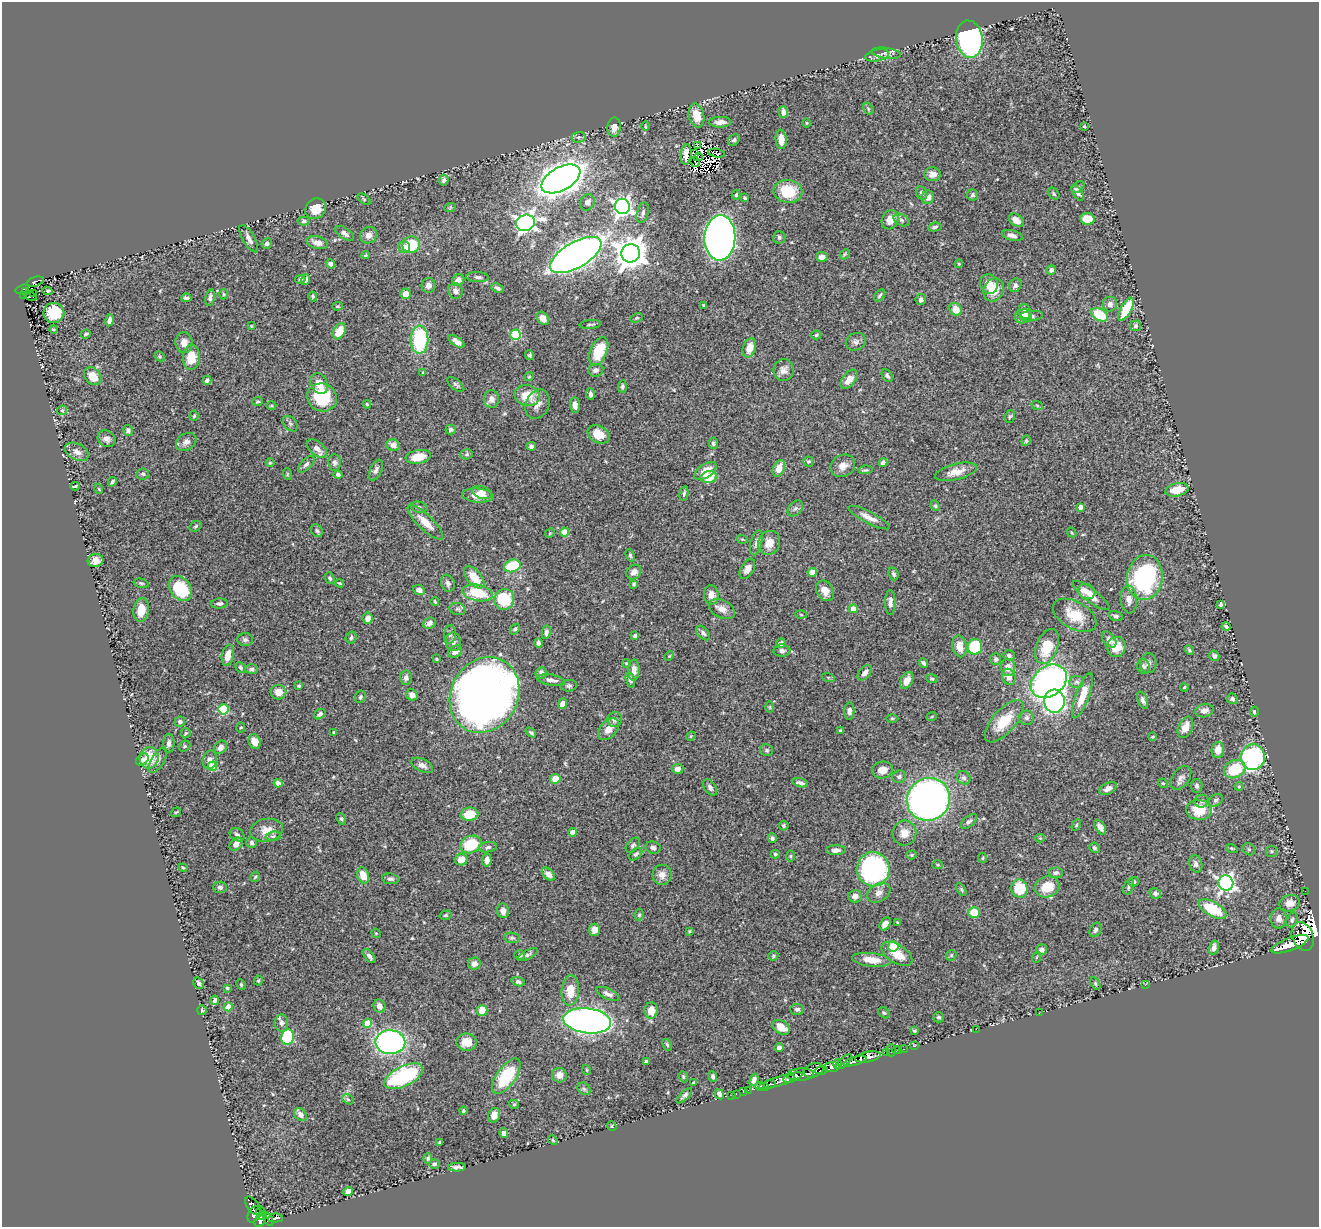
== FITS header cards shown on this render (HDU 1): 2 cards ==
NAXIS1  =                 1317
NAXIS2  =                 1225

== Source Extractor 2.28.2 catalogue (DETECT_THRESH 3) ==
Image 1317 x 1225 px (HDU 1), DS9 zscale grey, 1 PNG px = 1 image px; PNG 1321 x 1229 px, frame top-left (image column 1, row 1225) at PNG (2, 2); each listed source drawn as its Kron ellipse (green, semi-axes under 4 px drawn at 4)
Background 1.02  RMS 0.017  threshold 0.0519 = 3 sigma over >= 5 px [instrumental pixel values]
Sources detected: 520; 5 with non-positive FLUX_AUTO (blend fragments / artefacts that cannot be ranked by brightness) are neither listed nor drawn; of the other 515, the 500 brightest by FLUX_AUTO listed and drawn (15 fainter detections omitted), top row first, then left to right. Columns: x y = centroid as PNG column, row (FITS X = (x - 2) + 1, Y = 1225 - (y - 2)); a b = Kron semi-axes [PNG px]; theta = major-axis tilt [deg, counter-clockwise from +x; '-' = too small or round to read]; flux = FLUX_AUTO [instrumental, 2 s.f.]
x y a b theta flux
969 39 19 13 -82 310
886 53 15 5 -8 4.5
877 55 12 6 11 4.7
868 109 6 4 -61 2
783 112 6 4 -89 4.8
696 115 12 7 -76 15
720 122 11 5 1 7.4
806 123 5 3 - 0.99
645 126 4 3 - 1.1
1084 126 3 3 - 1
614 127 9 6 85 8.6
579 137 7 5 3 2.7
781 139 10 5 -85 11
734 140 6 5 - 2.3
697 145 3 3 - 430
695 153 2 2 - 2.3
716 153 9 2 -9 2.9
686 154 10 5 84 1.9
698 157 4 2 - 2.1
695 162 5 2 - 1.8
932 174 8 7 - 8.1
561 179 21 11 29 1500
444 180 5 5 - 3.5
1078 187 7 5 37 2.5
788 191 14 11 -8 37
922 193 7 5 -65 3.3
1078 193 9 4 -58 4.2
1054 194 6 5 - 2.1
736 195 5 3 - 1.8
973 195 5 5 - 2.6
928 197 7 6 - 7.8
745 198 4 3 - 2.1
364 199 7 4 -37 1.5
587 202 8 7 - 5.6
622 207 8 7 - 440
450 208 6 4 20 1.2
316 209 11 9 48 19
643 213 10 5 74 4.1
1087 219 7 6 - 19
890 220 10 8 65 12
901 220 8 5 -28 2.8
1016 220 8 5 -39 9.5
304 221 6 4 2 2.2
526 223 9 8 - 480
935 227 7 4 9 2.5
345 233 11 5 -34 4.4
369 235 9 8 - 6.4
1012 235 11 5 -13 5.3
779 237 6 6 - 2.7
720 238 23 15 88 880
249 239 15 6 -60 6.4
267 243 5 5 - 3.1
317 243 11 6 -14 7
411 245 9 8 - 38
404 247 6 5 - 5.1
631 253 9 9 - 1900
845 254 6 4 46 1.4
366 255 4 3 - 1.3
576 255 29 13 30 960
822 257 6 5 - 6
330 264 5 4 - 3.8
959 264 4 4 - 1.4
1051 270 5 4 - 5.1
478 277 11 5 -3 3
300 279 5 4 - 1.8
305 280 5 4 - 3.9
458 280 6 5 - 5.6
35 282 9 4 19 130
989 284 10 9 - 11
428 285 7 7 - 6.1
1015 285 7 6 - 3.2
498 288 6 4 -23 2.7
22 289 7 3 17 120
994 290 12 10 62 19
25 291 3 3 - 21
48 291 5 4 - 1.8
456 291 8 7 - 4.5
34 293 2 2 - 5.4
223 294 5 3 - 1.1
406 294 5 5 - 11
23 295 2 2 - 8.2
880 295 7 4 51 2.4
30 296 7 3 -29 11
313 296 5 4 - 1.5
186 298 5 3 - 2.4
210 298 8 5 80 3.6
921 300 5 5 - 4.4
1110 304 7 7 - 5.1
704 305 3 2 - 1.2
337 306 5 4 - 1.3
956 309 7 6 - 15
1126 309 13 5 60 44
1025 311 8 6 -79 6.4
54 313 10 10 - 40
1100 315 9 5 -31 45
1023 316 8 7 - 6.3
1031 316 12 5 5 3.4
543 318 7 5 -50 6.7
637 318 6 4 25 1.6
109 320 6 3 79 3.9
590 324 11 3 5 1.7
251 326 4 3 - 0.99
1136 326 5 5 - 2.4
53 329 4 3 - 1.4
339 331 8 5 62 25
86 334 5 3 - 1.6
515 335 5 5 - 80
816 335 5 4 - 1.6
419 340 14 9 88 80
456 341 9 4 -36 6.9
856 342 10 8 25 4.4
184 343 10 8 -88 8.7
749 348 10 6 71 14
599 351 15 8 67 29
529 355 5 4 - 2.1
160 356 5 4 - 1.5
191 357 12 8 86 24
596 370 8 6 9 4.2
784 370 11 10 - 7
423 373 3 3 - 1.3
93 376 10 7 -48 18
887 376 7 5 -53 2.7
529 377 5 4 - 1.2
849 379 11 6 52 9.8
207 380 4 4 - 2.8
319 384 11 8 -61 12
456 385 10 5 -38 2.6
622 386 6 4 84 2.3
590 394 6 4 -86 3.6
527 396 13 10 -16 21
322 397 15 14 - 56
491 399 9 7 -87 6.2
258 401 5 3 - 1.5
367 404 4 3 - 1.2
537 404 15 11 64 8.8
271 405 5 3 - 1.4
575 405 8 5 -85 6.2
1037 405 6 3 -19 1.2
62 410 5 4 - 1.2
194 416 5 4 - 1.6
1010 416 6 5 - 1.9
290 424 9 6 -49 3
128 430 5 5 - 3.1
451 430 5 5 - 3.1
599 434 12 8 -27 18
106 439 9 8 - 5.2
1026 441 5 4 - 1.5
186 442 11 8 30 6.4
713 443 5 4 - 2.6
393 445 7 5 -21 6.4
531 446 5 4 - 3.6
317 449 11 6 -40 7.8
77 452 12 8 -28 7.4
467 454 6 5 - 2.2
418 457 13 6 10 17
335 462 8 6 -84 3.3
808 462 5 5 - 1.9
270 463 4 4 - 1.2
883 463 4 4 - 4.2
306 464 10 5 44 3.6
843 466 13 11 29 9
779 468 8 5 66 14
376 470 11 6 66 4.1
865 470 7 4 8 1.8
705 471 12 7 33 15
956 472 21 8 14 13
143 474 6 5 - 2.5
287 474 6 3 -72 1.1
338 474 4 4 - 2.8
709 477 8 6 13 24
112 482 5 3 - 2.5
75 486 5 2 - 1.4
99 489 5 3 - 0.99
1177 490 12 6 12 18
482 492 10 6 -18 8.4
684 493 7 3 77 2.3
478 495 16 7 -6 14
935 506 5 4 - 1.7
419 507 8 5 -12 2.6
1081 507 4 4 - 6.7
795 508 9 6 47 3.2
869 518 23 6 -27 9.7
425 522 23 7 -44 16
196 526 6 5 - 1.9
317 531 7 5 -58 2.5
564 532 4 4 - 20
550 533 5 4 - 1.1
1072 533 5 3 - 1.2
742 539 6 3 -18 1.4
756 543 13 5 77 5
769 543 12 10 64 13
630 555 6 4 -69 2.1
95 561 8 6 14 9.1
513 566 8 6 18 51
747 569 11 6 60 7.1
634 572 8 6 44 5.9
812 572 4 4 - 20
893 574 6 5 - 2.4
474 577 13 7 -49 20
1145 577 23 17 82 160
330 578 6 4 -68 2.4
141 583 8 4 -14 1.9
340 583 4 3 - 1.2
448 583 9 6 -69 3.8
634 584 4 3 - 1.9
180 589 13 10 -53 61
419 590 6 5 - 4.7
825 591 11 8 -57 9.9
1086 591 9 7 -23 7.6
478 593 15 8 -12 40
711 595 10 7 -87 8.7
1091 596 22 6 -37 17
504 599 10 10 - 51
1129 599 14 8 -85 9.2
435 601 4 3 - 1.4
890 602 12 5 -89 6.1
219 603 8 5 4 2.9
1221 604 4 3 - 1.9
457 609 8 6 -15 3.2
722 609 14 8 -26 8.5
853 609 4 4 - 14
141 610 12 8 82 16
801 614 5 3 - 1.2
1075 615 24 13 -29 27
1116 616 7 4 -17 2.9
368 618 5 5 - 6.1
429 623 6 5 - 4.4
1226 626 4 3 - 2.2
515 629 6 4 49 2
546 632 7 4 81 3.9
703 633 9 5 -46 3.7
450 634 9 6 87 3.2
635 636 4 4 - 3.6
351 638 6 5 - 2.4
245 640 8 6 0 2.9
1109 640 9 6 -53 4.5
453 642 9 7 -85 4.6
538 643 5 3 - 2.6
781 643 5 4 - 4.3
959 646 11 7 -78 14
1047 646 18 10 69 33
975 647 7 7 - 59
1116 647 10 9 - 18
1189 650 5 4 - 1.4
782 651 8 6 -2 3.7
455 652 7 5 30 6.8
228 655 11 6 78 11
1009 655 6 5 - 3
669 656 5 3 - 1.1
1214 656 5 4 - 2.5
437 659 3 2 - 1.2
996 659 6 5 - 3.1
626 663 4 3 - 1.3
923 663 5 3 - 2.6
1148 663 10 8 86 4.2
1144 666 7 6 - 3
240 667 6 4 -46 2.3
1008 667 8 7 - 10
252 669 6 5 - 2.4
634 670 10 6 89 7.5
541 673 6 5 - 5.1
865 673 9 5 50 6.1
828 677 6 4 -18 1.5
1009 677 8 6 -68 6.9
406 678 7 6 - 4.3
932 679 6 4 -17 1.7
551 680 14 5 -11 5.8
630 680 8 4 -75 3
907 680 9 6 60 9.3
1049 681 19 15 38 380
1077 682 7 6 - 2.8
299 686 4 3 - 1.3
569 686 8 5 5 2.5
1184 687 4 3 - 1.2
278 692 8 7 - 9.9
412 695 6 5 - 6.2
484 695 39 33 60 1000
1083 696 24 6 70 21
360 697 6 5 - 2.3
1232 699 5 5 - 2.5
1143 700 9 4 -68 3.7
1054 701 11 10 - 360
562 704 5 4 - 9.1
770 707 6 3 90 1.2
223 709 5 5 - 80
849 711 9 5 87 4.2
1204 711 9 6 12 5.8
1254 712 5 4 - 3.2
320 714 6 4 38 2.9
932 716 5 3 - 1.1
892 718 6 4 1 1.6
1026 718 7 7 - 3.5
615 720 7 7 - 3.8
1004 721 26 11 49 27
180 722 5 5 - 3.2
241 727 5 4 - 1.5
1185 727 11 7 65 12
608 729 12 8 48 10
840 731 3 3 - 1.5
334 732 4 3 - 1.3
531 732 6 3 -37 2
186 733 5 5 - 1.5
691 736 5 3 - 0.98
1153 737 3 2 - 1.1
255 741 7 6 - 12
169 743 9 5 87 3.8
185 746 6 5 - 1.7
220 747 7 6 - 6.8
767 750 6 6 - 2.4
1218 750 8 6 83 11
1253 757 13 12 - 210
149 758 11 9 79 32
142 759 7 5 38 4.3
158 760 14 6 60 5.1
210 760 9 7 78 5.7
422 765 12 6 -26 5.3
212 766 5 4 - 41
677 769 6 5 - 5.3
1235 769 11 8 27 43
882 770 10 8 8 11
899 777 7 6 - 3.1
964 778 7 6 - 3.1
1181 778 13 8 54 5.5
555 779 5 5 - 17
278 783 4 4 - 5
800 783 7 3 -15 3.7
1163 783 5 4 - 1.3
1197 786 7 6 - 3.1
1239 786 4 4 - 1.2
710 787 9 6 -57 3.8
1108 788 9 5 28 6.4
928 799 22 21 - 580
1216 800 7 5 35 3.3
1202 801 7 6 - 3
1199 810 12 10 -5 30
176 812 5 3 - 1.3
469 814 9 6 7 29
341 819 6 4 -68 1.6
969 821 10 5 40 3.3
1076 825 6 4 60 1.5
784 826 5 4 - 1.9
1100 827 8 4 -57 5.7
267 830 16 11 11 13
573 832 4 4 - 12
904 833 12 12 - 13
237 835 8 6 -33 3.4
273 836 7 5 7 2.6
772 838 5 4 - 3
1040 838 4 4 - 1.1
251 842 5 5 - 2.6
236 844 7 5 45 8
471 844 11 8 23 46
633 845 8 5 46 2.7
488 847 9 5 10 2.8
653 848 7 6 - 3.1
1094 848 5 5 - 2.5
1232 848 6 3 -20 1.4
1249 849 7 5 -44 2.1
836 850 10 5 3 4.8
1271 851 5 5 - 1.8
636 854 8 5 42 2.6
775 854 4 4 - 1.7
912 855 5 4 - 1.4
791 856 5 3 - 1.2
983 858 5 3 - 1.1
461 859 6 6 - 11
487 860 6 5 - 6
1196 864 9 6 -74 4.3
938 865 5 4 - 1.5
183 868 4 3 - 1.3
873 869 17 16 - 210
1056 873 7 5 3 3.4
548 874 7 5 -43 6.5
363 875 8 6 -73 17
662 875 10 9 - 7.8
255 877 5 4 - 1.7
390 879 8 5 -9 3.7
1134 882 5 4 - 2.8
1226 883 7 7 - 330
1129 886 8 5 68 2.5
220 887 7 5 -4 3.2
1047 887 12 10 21 27
961 889 7 4 -59 1.8
1019 889 9 8 - 40
1305 891 2 2 - 9.8
879 893 12 9 32 7.8
1155 893 6 5 - 2.6
855 896 6 6 - 6.8
1290 903 10 8 15 9.7
1212 909 15 7 -28 45
503 911 7 6 - 7.2
974 912 6 5 - 26
446 915 6 4 16 1.8
639 915 6 4 75 2
1279 918 10 8 88 5.8
1292 920 8 5 73 2.5
898 922 3 2 - 1.2
885 924 7 5 54 6.3
594 930 6 5 - 7.4
1096 930 7 5 60 3
689 931 4 3 - 1.1
376 933 5 4 - 1.3
1303 936 15 10 -69 4300
512 938 8 5 -8 2.5
1290 944 20 6 21 4100
893 946 5 5 - 52
1214 947 7 4 75 4.8
1041 950 6 5 - 4
897 954 17 9 -32 19
520 955 5 5 - 2
528 955 11 4 26 3.1
951 955 6 4 46 1.6
369 956 8 4 -51 3.7
773 956 5 4 - 1.8
1037 957 5 3 - 1.2
871 960 19 6 -7 16
474 964 6 6 - 6.9
258 981 5 4 - 1.2
518 982 7 4 -15 3
199 983 6 5 - 3.3
1095 983 7 4 -60 1.4
1146 984 3 2 - 13
241 985 5 4 - 1.5
227 988 3 3 - 1.4
570 990 15 9 86 18
608 994 12 5 -24 5.3
215 1000 4 3 - 3.3
379 1006 7 5 -62 8
228 1007 4 4 - 16
797 1009 7 5 -2 3
202 1010 5 4 - 1.7
482 1010 5 5 - 15
651 1011 8 6 -88 15
884 1013 6 5 - 1.8
1039 1013 2 2 - 6.2
939 1017 5 5 - 2.3
587 1021 24 12 -7 580
281 1023 8 7 - 4.9
367 1023 4 4 - 26
781 1027 9 6 -31 15
976 1029 2 2 - 85
914 1031 4 3 - 1.5
288 1037 8 6 76 81
390 1042 15 12 -1 290
467 1042 10 8 -6 15
667 1045 6 4 -61 2
914 1046 3 2 - 23
779 1048 4 4 - 3.9
903 1049 5 3 - 22
891 1050 6 2 -90 34
897 1050 5 2 - 25
887 1053 4 2 - 31
868 1057 13 5 11 1600
855 1061 12 4 17 1300
646 1062 4 3 - 3.9
844 1062 10 4 41 480
838 1064 5 4 - 380
832 1067 8 5 3 770
587 1070 5 3 - 1
814 1070 10 6 20 1100
822 1070 6 3 8 360
801 1074 13 6 3 2300
559 1075 7 7 - 8.6
404 1076 21 10 26 130
506 1076 20 9 54 56
713 1076 5 4 - 2.4
683 1077 6 4 -70 1.4
789 1079 6 3 5 490
754 1080 6 4 68 5.8
780 1081 23 4 17 1200
693 1083 3 3 - 1.3
770 1084 6 3 17 270
762 1087 7 4 -5 110
584 1089 7 5 -43 2.4
748 1090 2 2 - 8.7
743 1092 3 2 - 23
719 1094 5 4 - 5.5
736 1094 2 2 - 4.9
732 1095 2 2 - 11
684 1096 10 3 45 3.1
348 1099 6 4 -32 1.7
514 1104 5 4 - 1.5
463 1111 4 4 - 2
301 1115 7 5 -50 6.2
494 1115 7 5 70 10
612 1126 5 4 - 1.4
504 1133 5 4 - 3.4
553 1140 5 4 - 1.4
440 1142 3 3 - 1.4
428 1158 5 4 - 2
434 1164 5 4 - 2.5
457 1167 9 3 0 3.5
348 1191 5 4 - 8.5
253 1206 10 5 -54 370
260 1211 5 3 - 160
254 1214 9 5 59 460
262 1216 5 3 - 330
275 1218 7 4 4 250
268 1219 8 4 -62 300
260 1221 6 5 - 480
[15 fainter detections neither listed nor drawn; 5 non-positive-flux detections neither listed nor drawn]